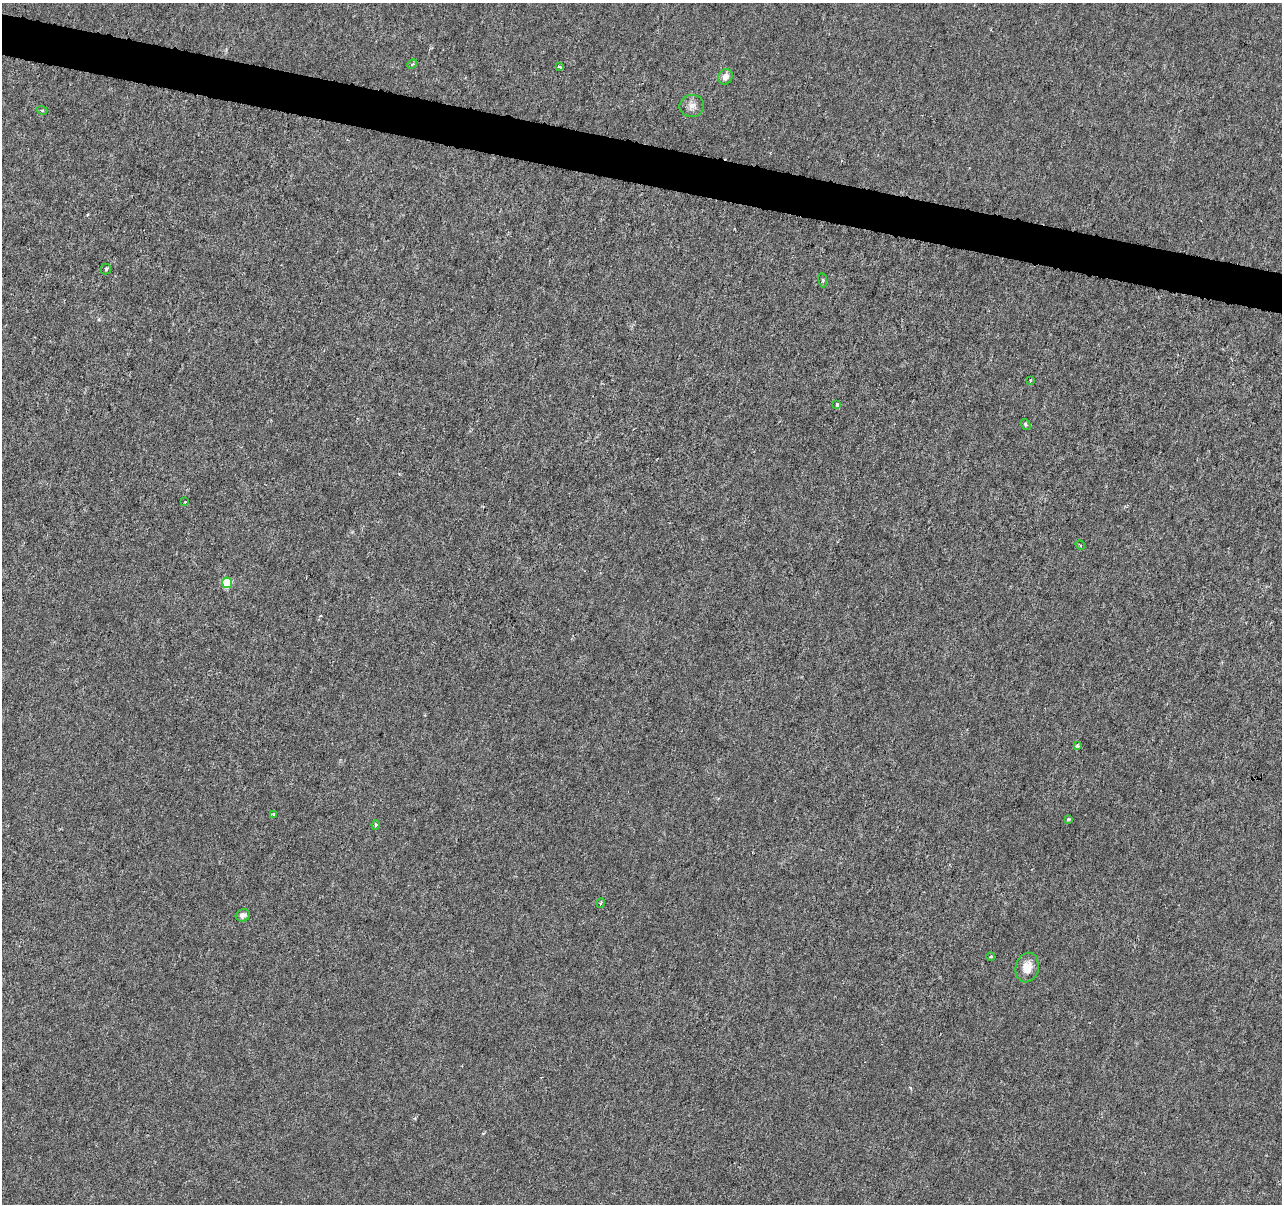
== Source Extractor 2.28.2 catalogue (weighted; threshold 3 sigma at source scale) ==
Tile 11 of 4 x 4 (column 3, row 3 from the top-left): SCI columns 2570-3849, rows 1486-2687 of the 5130 x 5314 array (HDU 1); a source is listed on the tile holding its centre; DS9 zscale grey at full resolution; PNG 1284 x 1206 px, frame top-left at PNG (2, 3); each listed source drawn as its Kron ellipse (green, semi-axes under 4 px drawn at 4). Shown black and unused: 3% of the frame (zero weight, under 3 of 6 exposures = <1% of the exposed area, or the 3 px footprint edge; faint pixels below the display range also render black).
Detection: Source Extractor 2.28.2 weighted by HDU 2 'WHT'; one run over the whole footprint, this tile lists its part. Background -1.39e-04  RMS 0.0012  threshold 0.0051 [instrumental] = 3 sigma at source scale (4.09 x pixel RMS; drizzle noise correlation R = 1.36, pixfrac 0.8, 0.0396/0.0396 arcsec/px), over >= 5 px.
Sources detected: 21; all 21 listed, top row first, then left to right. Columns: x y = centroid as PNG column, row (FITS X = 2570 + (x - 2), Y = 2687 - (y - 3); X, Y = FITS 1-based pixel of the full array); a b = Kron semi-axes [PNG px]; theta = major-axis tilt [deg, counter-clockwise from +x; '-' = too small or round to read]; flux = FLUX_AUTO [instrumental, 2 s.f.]
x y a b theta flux
412 64 5 3 - 0.13
559 67 4 3 - 0.27
725 77 8 7 - 0.73
692 106 12 11 - 0.74
42 110 5 3 - 0.12
106 269 5 5 - 0.24
823 280 7 3 -81 0.16
1030 380 3 2 - 0.17
837 405 3 3 - 0.38
1026 424 6 4 -54 0.22
185 502 3 2 - 0.085
1080 545 5 2 - 0.11
227 583 5 5 - 4.4
1077 746 4 4 - 0.22
273 814 4 3 - 0.17
1068 819 4 4 - 0.16
376 825 5 4 - 0.18
601 903 5 3 - 0.1
243 915 7 6 - 0.4
991 957 4 3 - 0.099
1027 967 15 11 76 1.4